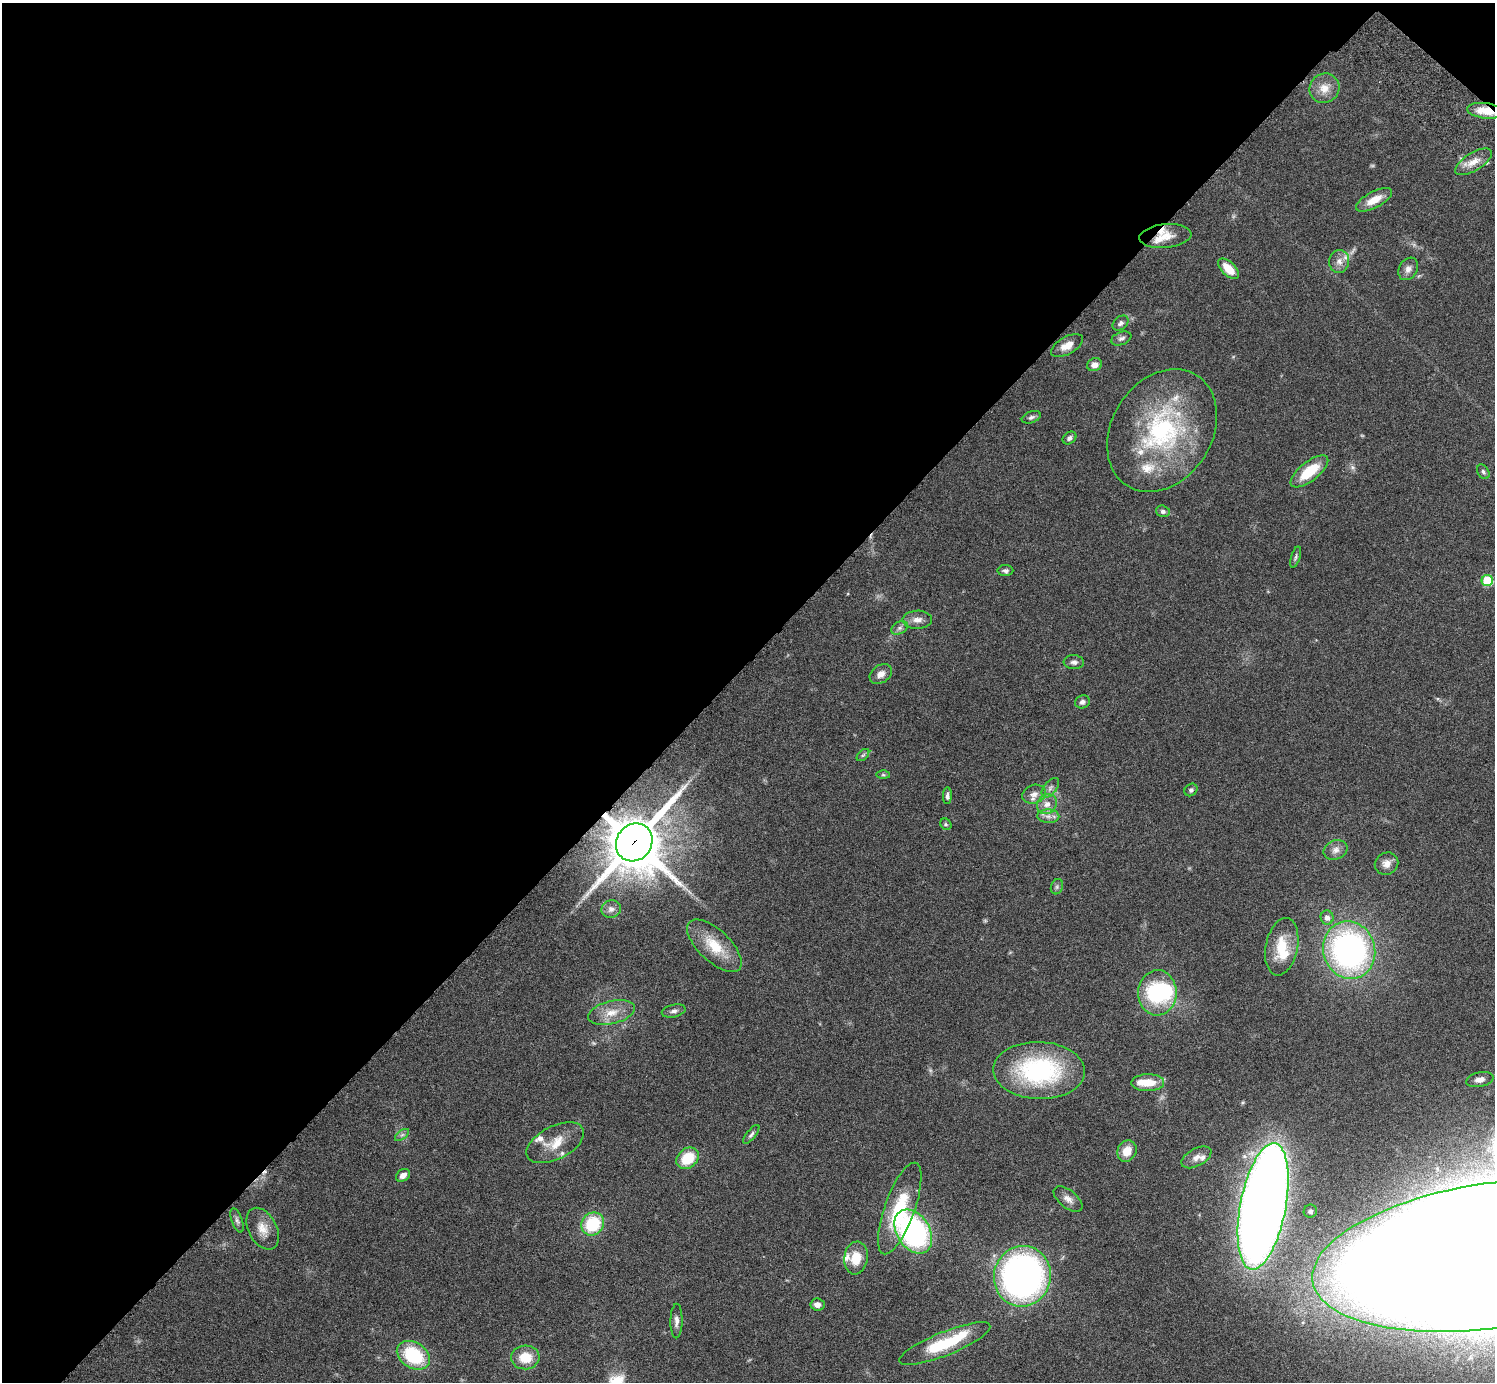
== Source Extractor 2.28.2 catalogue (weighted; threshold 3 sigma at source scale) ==
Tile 2 of 4 x 4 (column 2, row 1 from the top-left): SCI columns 1539-3031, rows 4485-5864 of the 6059 x 6069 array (HDU 1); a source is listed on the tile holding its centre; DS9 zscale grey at full resolution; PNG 1497 x 1384 px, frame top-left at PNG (2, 3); each listed source drawn as its Kron ellipse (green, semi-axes under 4 px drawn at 4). Shown black and unused: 48% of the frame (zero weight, under 3 of 6 exposures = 3% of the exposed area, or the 3 px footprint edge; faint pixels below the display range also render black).
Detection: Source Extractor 2.28.2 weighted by HDU 2 'WHT'; one run over the whole footprint, this tile lists its part. Background 0.0843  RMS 0.0046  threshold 0.0188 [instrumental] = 3 sigma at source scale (4.09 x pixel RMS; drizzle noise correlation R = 1.36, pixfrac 0.8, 0.05/0.05 arcsec/px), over >= 5 px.
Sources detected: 91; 3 too faint to see at this stretch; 2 inside a brighter object's white glare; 1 cosmic-ray / hot-pixel residue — neither listed nor drawn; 12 inside a brighter listed object's ellipse — not listed separately; the other 73 listed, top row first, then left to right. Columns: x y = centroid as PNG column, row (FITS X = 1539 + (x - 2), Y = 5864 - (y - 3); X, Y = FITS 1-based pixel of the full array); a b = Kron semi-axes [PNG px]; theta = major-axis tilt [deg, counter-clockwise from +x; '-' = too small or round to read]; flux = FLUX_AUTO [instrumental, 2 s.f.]
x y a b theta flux
1324 88 15 14 - 5.8
1486 111 18 7 -7 9
1473 162 21 9 32 5.1
1374 200 20 8 28 6.2
1165 236 26 12 5 6.7
1339 261 11 10 - 2.9
1229 269 13 7 -45 7.2
1408 269 12 9 59 2.5
1121 323 9 6 41 1.3
1121 338 10 6 21 1.5
1067 346 17 8 29 4.6
1094 365 8 6 19 2.7
1031 417 10 5 21 1.2
1162 431 65 50 58 71
1069 438 7 5 37 1.3
1309 471 23 9 38 14
1483 472 8 5 -61 1
1163 511 7 5 -17 1.3
1296 557 11 4 72 0.9
1005 571 8 5 -1 1.2
1487 580 5 5 - 21
917 620 15 9 1 3.3
900 628 9 6 27 1.3
1074 662 10 7 -4 1.7
881 674 12 8 33 2.8
1082 702 7 6 - 1.6
863 755 7 4 44 0.75
883 775 6 4 -1 0.59
1050 788 11 6 51 1.7
1191 790 7 6 - 0.96
1034 794 12 9 19 3
947 796 8 4 89 1.2
1047 804 10 9 - 3.5
1048 816 11 6 -2 2.3
946 824 6 5 - 0.65
634 842 20 17 54 2400
1336 850 12 9 24 2.7
1387 864 12 11 - 3.1
1057 887 8 6 70 0.96
611 909 10 8 21 1.9
1327 917 7 6 - 2.3
714 946 34 16 -43 13
1282 947 29 16 79 13
1349 950 29 26 -74 130
1157 993 23 19 88 36
674 1011 12 6 13 1.7
611 1013 24 11 13 7.1
1039 1071 46 28 -1 60
1480 1080 14 7 12 3.2
1148 1083 16 8 1 7.9
751 1134 11 4 52 1.1
402 1135 8 4 36 1
555 1143 31 16 27 9.6
1127 1151 11 9 63 5.9
1196 1157 16 8 28 3
688 1158 12 9 40 13
403 1175 7 6 - 2.4
1068 1199 17 8 -40 3.2
1263 1206 64 23 79 840
900 1208 48 15 70 26
1310 1211 7 6 - 1.3
237 1220 13 5 -70 1.3
593 1224 12 10 50 22
263 1229 22 14 -62 5.8
913 1231 24 16 -57 100
1494 1255 183 72 8 6700
856 1258 16 12 82 8.6
1022 1276 30 28 77 160
817 1305 7 6 - 2.5
676 1321 17 6 89 2.2
945 1344 49 11 22 23
413 1355 18 13 -32 27
525 1357 14 12 3 8.8
Overlapping masked pixels (flux is a lower limit): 2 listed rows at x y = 1486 111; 634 842
Isophote crosses this tile's border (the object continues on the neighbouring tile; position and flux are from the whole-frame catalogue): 1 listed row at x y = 1494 1255